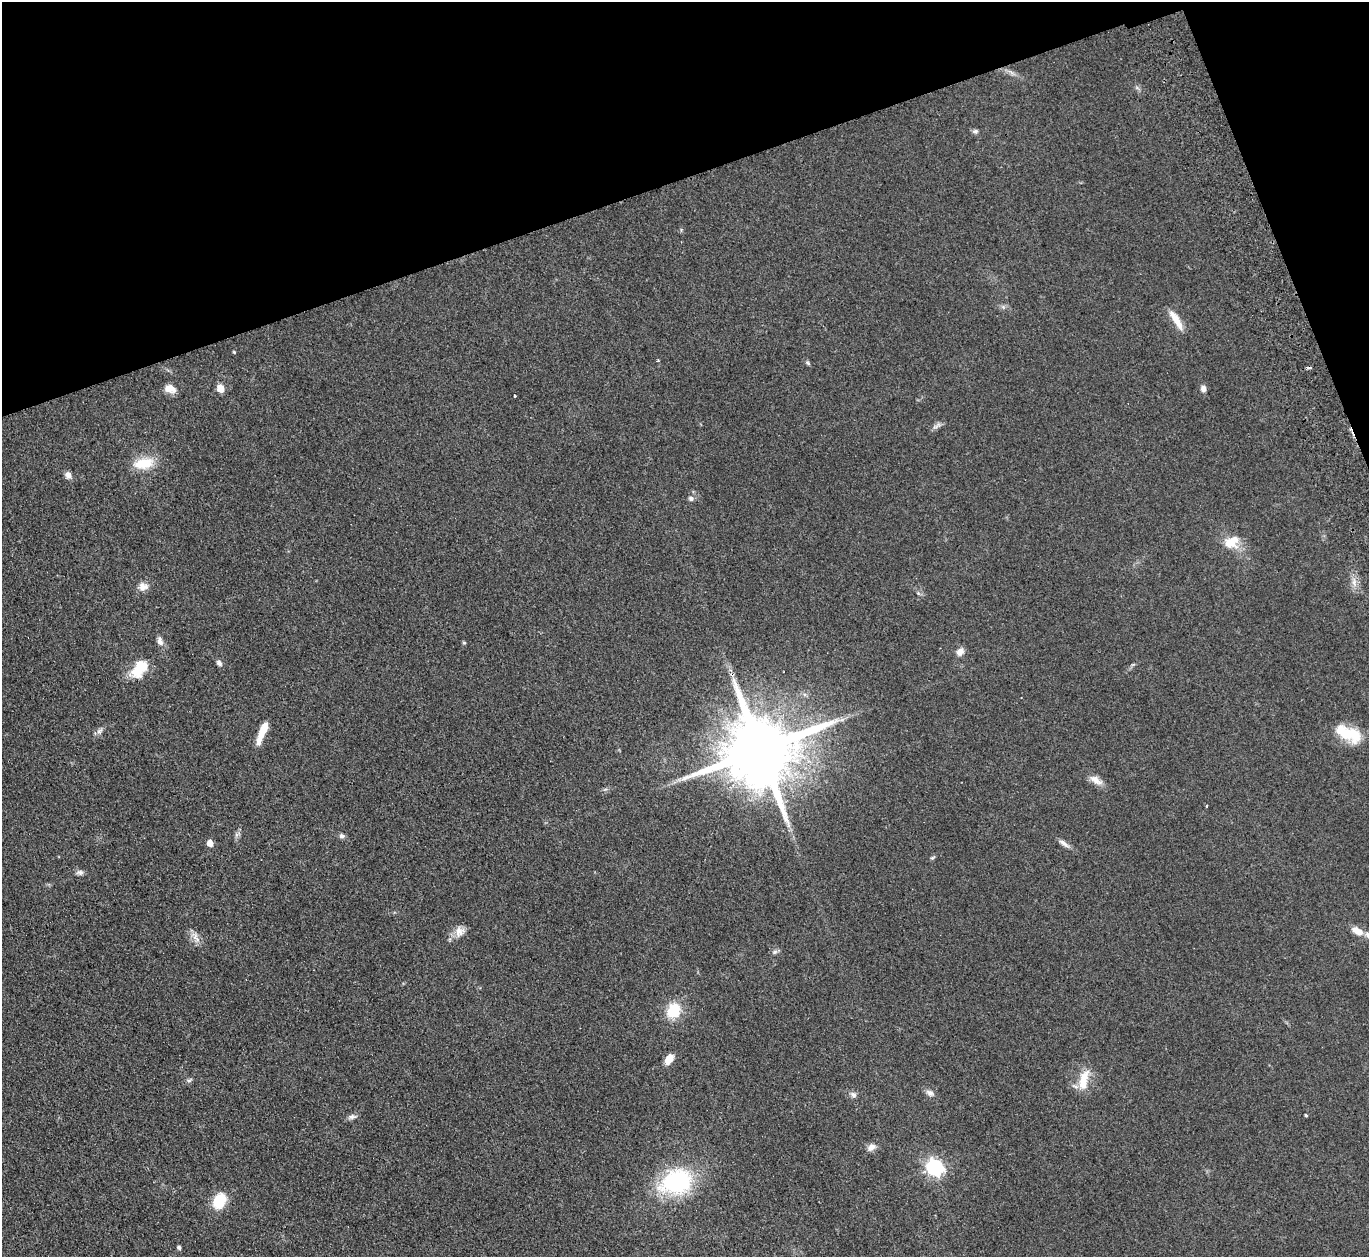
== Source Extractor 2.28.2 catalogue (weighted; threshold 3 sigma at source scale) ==
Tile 3 of 4 x 4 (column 3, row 1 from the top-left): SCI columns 2789-4155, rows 4070-5324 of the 5577 x 5501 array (HDU 1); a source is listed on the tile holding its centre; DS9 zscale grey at full resolution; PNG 1371 x 1259 px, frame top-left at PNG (2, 2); no overlay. Shown black and unused: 17% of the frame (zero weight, under 2 of 3 exposures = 3% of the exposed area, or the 3 px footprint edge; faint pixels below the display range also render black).
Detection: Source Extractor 2.28.2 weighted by HDU 2 'WHT'; one run over the whole footprint, this tile lists its part. Background 0.0847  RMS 0.0093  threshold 0.0421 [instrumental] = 3 sigma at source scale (4.5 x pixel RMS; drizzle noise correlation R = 1.50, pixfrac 1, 0.05/0.05 arcsec/px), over >= 5 px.
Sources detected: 51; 1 cosmic-ray / hot-pixel residue — not listed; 1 inside a brighter listed object's ellipse — not listed separately; the other 49 listed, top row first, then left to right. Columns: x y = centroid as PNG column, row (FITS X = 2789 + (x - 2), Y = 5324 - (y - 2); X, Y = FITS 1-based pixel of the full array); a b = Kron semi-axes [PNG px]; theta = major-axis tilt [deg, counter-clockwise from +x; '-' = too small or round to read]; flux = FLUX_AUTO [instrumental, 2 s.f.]
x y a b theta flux
975 131 7 6 - 2.3
1176 320 27 7 -58 12
234 352 4 3 - 0.89
657 361 4 3 - 0.92
808 363 8 4 -45 1.5
221 388 5 5 - 17
170 389 13 8 -15 8.6
1203 389 7 6 - 3.9
514 396 4 3 - 1.9
935 427 9 4 19 2.5
143 463 25 13 10 22
68 475 9 7 -72 4.2
691 498 7 7 - 2.5
1230 543 22 15 -26 16
143 586 12 11 - 6.3
160 641 12 7 -74 4.1
464 643 5 4 - 1.1
960 652 10 8 50 5.5
219 663 9 6 -49 2.5
140 668 21 13 54 28
100 731 10 6 59 3.2
263 731 23 6 68 18
1348 733 33 14 -24 32
760 750 21 17 21 12000
1096 780 20 9 -31 7.8
1207 806 4 2 - 0.79
236 835 7 4 71 2.1
342 836 7 6 - 2.5
210 843 5 5 - 8.9
1064 843 16 5 -36 4.5
932 858 7 4 18 1.4
80 872 10 7 -5 2.9
460 931 14 12 55 8
1357 931 16 8 -26 8.7
195 936 13 9 -63 6.3
775 952 8 6 21 2.2
674 1010 19 15 65 26
669 1059 11 7 53 11
189 1080 8 4 32 1.8
1084 1080 28 11 77 18
930 1093 12 7 -33 3.8
853 1095 9 7 -49 3
1306 1115 3 3 - 1
352 1117 12 6 12 3.3
871 1147 11 8 33 5.2
935 1168 7 7 - 240
676 1182 30 22 14 110
219 1201 14 11 63 29
179 1247 4 4 - 2.1